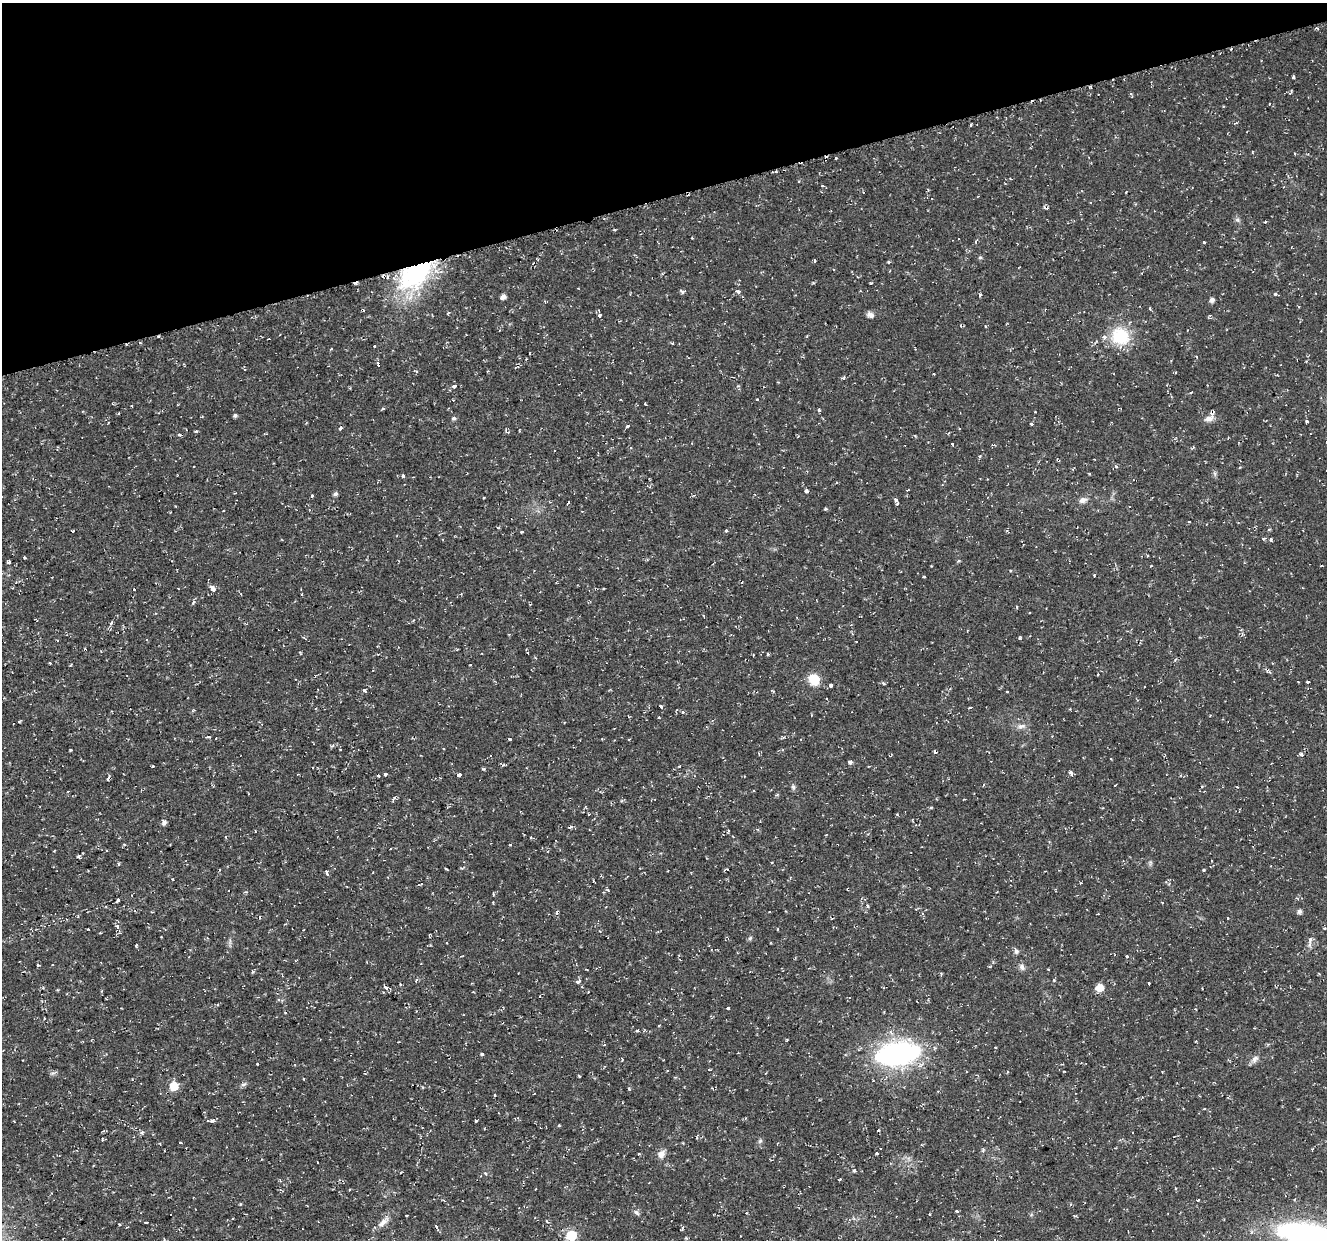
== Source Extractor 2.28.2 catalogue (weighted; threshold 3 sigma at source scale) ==
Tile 3 of 4 x 4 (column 3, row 1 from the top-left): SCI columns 2653-3977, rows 3831-5068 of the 5303 x 5123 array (HDU 1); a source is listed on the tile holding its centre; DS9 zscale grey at full resolution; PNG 1329 x 1242 px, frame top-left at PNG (2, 3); no overlay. Shown black and unused: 16% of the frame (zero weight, under 2 of 3 exposures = <1% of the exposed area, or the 3 px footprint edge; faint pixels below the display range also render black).
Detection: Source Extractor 2.28.2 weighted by HDU 2 'WHT'; one run over the whole footprint, this tile lists its part. Background 0.0106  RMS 0.0031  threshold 0.0139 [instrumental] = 3 sigma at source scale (4.5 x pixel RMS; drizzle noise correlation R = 1.50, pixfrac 1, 0.0396/0.0396 arcsec/px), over >= 5 px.
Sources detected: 228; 34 cosmic-ray / hot-pixel residue — not listed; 3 inside a brighter listed object's ellipse — not listed separately; the other 191 listed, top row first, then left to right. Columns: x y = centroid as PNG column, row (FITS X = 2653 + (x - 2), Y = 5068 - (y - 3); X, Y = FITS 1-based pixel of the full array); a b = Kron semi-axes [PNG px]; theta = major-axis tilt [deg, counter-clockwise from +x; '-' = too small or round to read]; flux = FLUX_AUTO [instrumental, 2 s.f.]
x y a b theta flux
1317 28 5 3 - 0.33
1212 55 3 2 - 0.58
1293 77 4 3 - 0.6
1236 123 5 2 - 0.34
970 125 3 2 - 0.37
776 171 3 3 - 0.38
822 186 3 3 - 0.46
1046 207 6 3 -10 0.57
1237 220 7 4 0 0.56
1265 222 4 3 - 0.25
615 229 3 3 - 0.52
976 242 4 3 - 0.4
1204 242 3 3 - 1.2
980 257 5 4 - 0.46
814 260 4 3 - 1.8
533 263 4 2 - 0.26
415 275 50 28 38 39
871 283 3 3 - 0.29
682 291 5 3 - 1.3
738 291 5 3 - 1.2
1275 294 4 4 - 0.38
980 295 3 3 - 1.4
503 297 5 4 - 1.6
1212 300 5 5 - 1.1
870 315 9 6 -29 1.3
600 316 4 3 - 2.4
985 326 3 3 - 0.41
1120 336 24 21 -36 12
374 346 3 3 - 0.88
417 371 5 3 - 0.38
844 378 6 2 84 0.3
454 386 3 3 - 3.1
757 400 3 3 - 0.93
132 406 3 3 - 0.6
383 408 3 3 - 0.91
819 410 4 3 - 0.43
1035 412 3 2 - 0.49
235 415 4 4 - 0.67
454 418 5 5 - 0.69
1209 419 14 7 10 1.8
1307 421 3 3 - 1.2
1032 424 3 3 - 0.99
627 426 3 3 - 1.3
340 428 3 3 - 2
952 444 3 2 - 0.35
979 456 4 3 - 0.39
1116 466 5 4 - 0.48
403 476 3 3 - 1.1
907 490 3 2 - 0.92
807 491 4 4 - 0.74
235 493 3 3 - 0.29
335 494 5 5 - 0.79
312 496 3 3 - 1.1
484 498 2 2 - 0.26
896 499 4 3 - 1.4
1083 500 10 7 17 1.5
897 504 3 3 - 0.43
498 528 5 3 - 0.26
1269 529 4 3 - 0.34
726 530 3 3 - 0.59
521 532 3 3 - 0.65
1263 539 4 3 - 0.34
1271 540 5 4 - 0.65
24 558 3 3 - 1.3
9 562 3 3 - 2.1
1151 566 3 2 - 0.34
924 577 3 3 - 0.52
213 588 5 4 - 4.3
134 589 3 2 - 0.59
302 594 4 2 - 0.27
193 602 6 4 59 0.48
1017 607 3 3 - 0.36
1029 613 2 2 - 0.29
111 623 5 4 - 0.5
528 653 3 3 - 0.7
768 654 4 3 - 0.35
470 665 3 2 - 0.2
1098 674 3 2 - 0.24
814 680 12 11 - 5.4
1307 682 3 3 - 0.45
884 684 4 3 - 0.4
831 685 4 3 - 2.5
364 690 3 3 - 0.88
661 706 3 3 - 3.1
971 707 4 3 - 0.69
683 712 4 4 - 0.67
1210 716 4 2 - 0.25
659 717 4 3 - 0.35
1021 726 12 7 12 1.5
209 737 5 3 - 0.29
333 745 5 4 - 0.51
70 750 3 2 - 0.28
1301 754 6 4 -16 0.6
490 755 3 2 - 0.4
850 762 5 4 - 0.87
153 766 3 3 - 0.58
679 766 3 3 - 0.37
484 769 4 3 - 0.44
385 774 3 3 - 3.6
1071 774 5 3 - 2.1
459 775 4 3 - 3.7
108 778 7 3 65 0.46
793 787 7 5 -68 0.65
776 795 5 3 - 0.33
964 799 3 2 - 0.21
931 808 5 3 - 0.35
897 815 4 3 - 0.36
164 822 6 5 - 1.1
570 827 5 3 - 0.83
226 837 4 2 - 0.32
531 837 3 3 - 0.36
510 845 3 3 - 0.5
106 850 3 2 - 0.33
79 857 5 4 - 0.63
1211 861 3 2 - 0.3
446 869 3 2 - 0.35
1203 870 3 3 - 0.35
327 874 4 3 - 2.6
173 879 3 3 - 1.1
593 881 4 2 - 0.26
419 885 5 2 - 0.55
608 890 4 3 - 0.37
245 892 5 3 - 0.32
118 900 4 3 - 1.2
867 906 5 4 - 0.5
1299 911 5 5 - 1
1098 914 2 2 - 0.37
117 926 3 3 - 3.2
1324 928 5 3 - 0.42
88 929 2 2 - 0.2
161 937 2 2 - 0.27
750 938 7 4 45 0.49
1311 940 4 4 - 1.9
136 945 3 3 - 0.92
1016 951 7 5 -71 0.94
1127 956 3 3 - 1.4
38 965 4 3 - 0.45
1022 967 9 7 -76 1.1
1054 980 3 3 - 0.62
577 982 5 5 - 0.68
1149 983 3 3 - 1.2
385 987 6 4 -44 0.56
1100 988 6 6 - 5.5
57 990 4 3 - 0.3
728 1008 3 3 - 0.7
1254 1028 3 2 - 0.23
637 1030 4 3 - 0.43
604 1045 4 2 - 0.24
482 1054 4 4 - 0.42
898 1054 39 20 11 65
1255 1059 11 7 42 1.4
622 1060 5 2 - 0.22
257 1064 3 3 - 0.42
709 1069 3 2 - 0.4
766 1073 3 2 - 0.48
579 1076 3 2 - 0.31
304 1079 3 3 - 0.92
243 1084 8 5 26 0.71
174 1086 5 5 - 11
495 1095 3 3 - 0.9
1204 1109 4 2 - 0.23
476 1120 3 3 - 0.61
14 1121 2 2 - 0.29
207 1121 3 3 - 0.46
212 1121 5 3 - 1.5
559 1125 4 3 - 0.26
878 1130 4 3 - 0.29
697 1136 6 2 69 0.32
102 1139 3 2 - 0.41
760 1141 6 5 - 0.59
181 1143 3 3 - 0.94
983 1149 6 3 90 0.42
877 1153 3 3 - 0.38
661 1154 10 8 58 2
318 1162 3 2 - 0.27
854 1171 4 4 - 0.45
486 1174 4 3 - 0.33
840 1179 3 3 - 0.59
535 1189 3 2 - 0.19
1198 1200 3 3 - 1.6
957 1211 3 3 - 0.93
636 1212 9 5 -44 0.79
746 1213 3 3 - 0.33
929 1214 3 3 - 0.37
318 1221 3 2 - 0.2
145 1222 5 2 - 0.33
383 1222 21 7 47 2.4
119 1224 4 2 - 0.23
682 1228 7 3 82 0.44
571 1235 6 6 - 20
1309 1236 53 19 -13 95
Overlapping masked pixels (flux is a lower limit): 5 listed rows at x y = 1212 55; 776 171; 1046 207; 415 275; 174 1086
Isophote crosses this tile's border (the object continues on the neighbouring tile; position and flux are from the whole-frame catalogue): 1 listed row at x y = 1309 1236
Unlisted compact peaks at least as high as the median listed source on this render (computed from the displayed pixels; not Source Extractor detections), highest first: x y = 1020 638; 629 1089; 825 509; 196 431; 888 262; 1094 575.